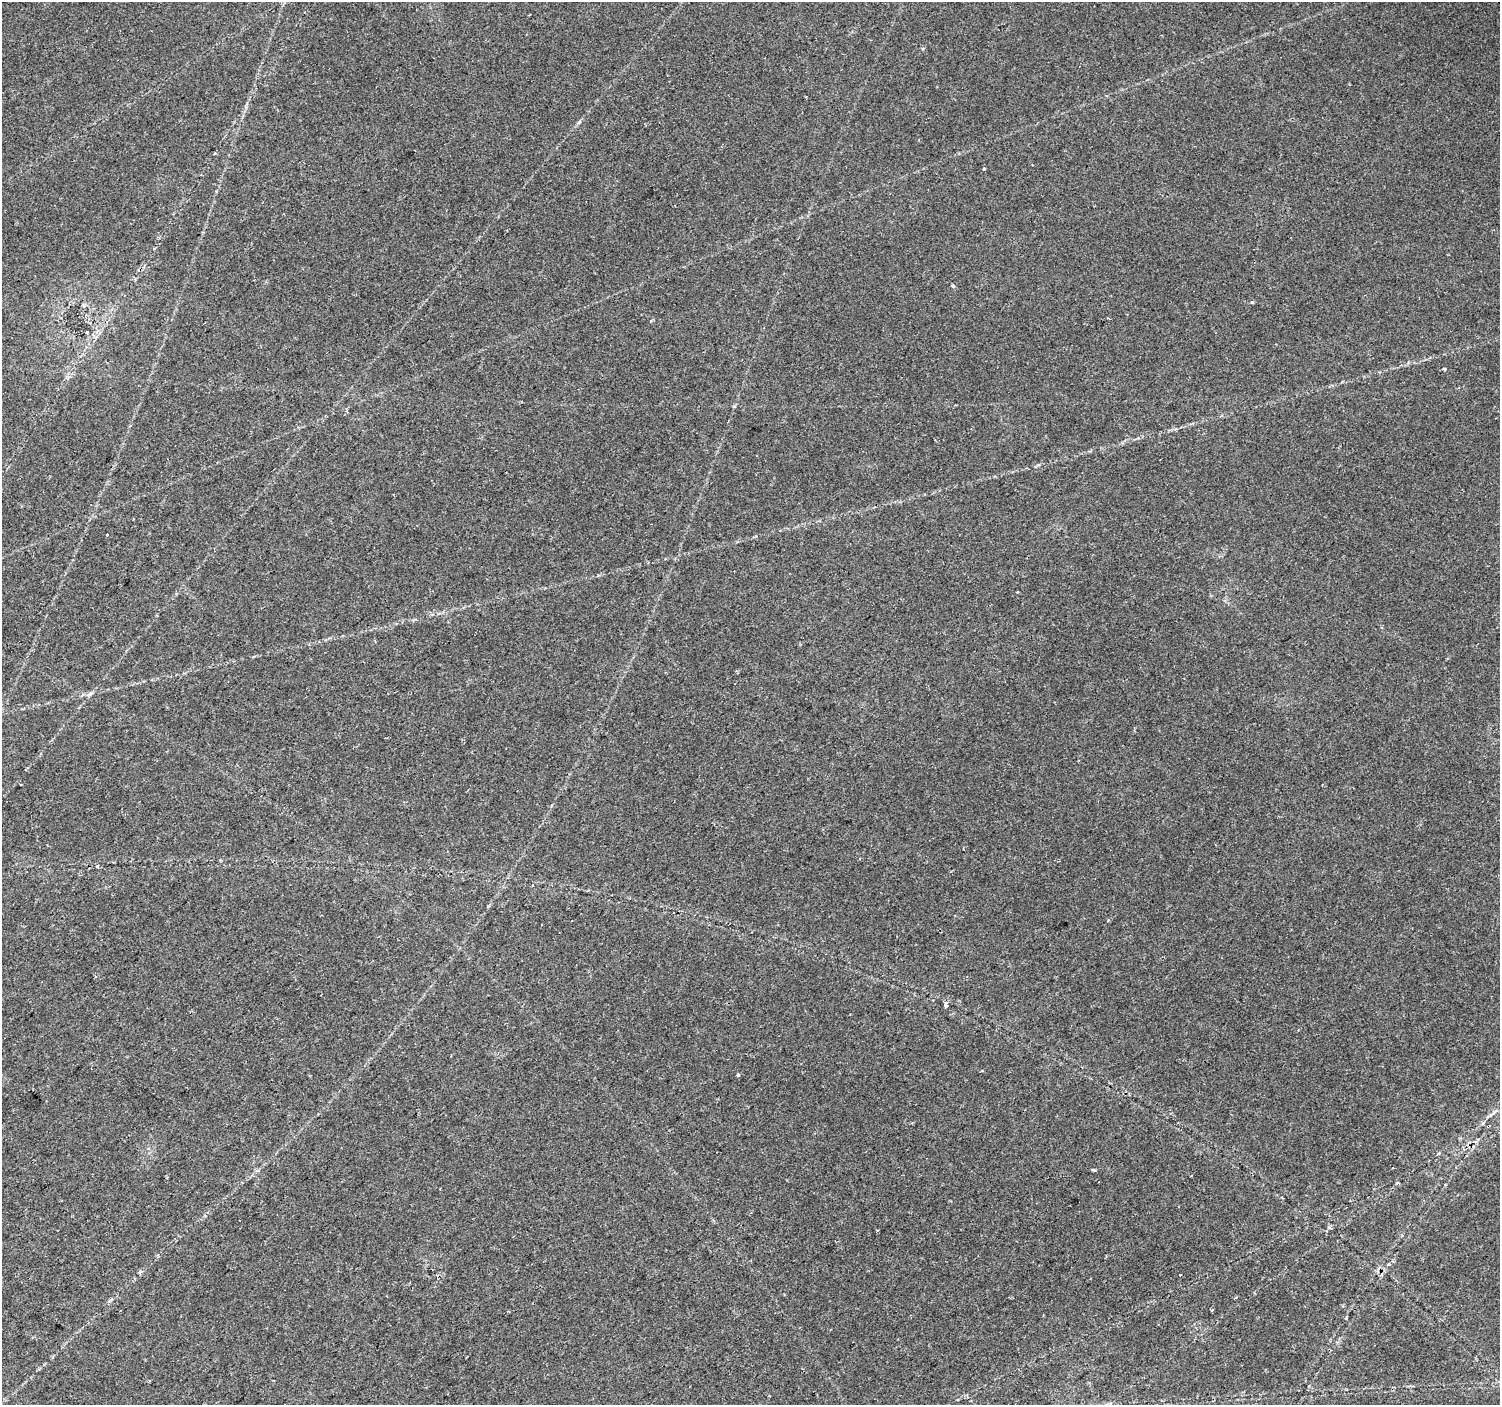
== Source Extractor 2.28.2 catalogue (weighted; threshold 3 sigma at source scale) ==
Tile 7 of 4 x 4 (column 3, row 2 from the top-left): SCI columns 3005-4502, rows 3009-4411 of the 6001 x 5954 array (HDU 1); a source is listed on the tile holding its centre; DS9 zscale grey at full resolution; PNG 1502 x 1407 px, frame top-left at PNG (2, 2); no overlay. Shown black and unused: <1% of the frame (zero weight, under 2 of 3 exposures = <1% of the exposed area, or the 3 px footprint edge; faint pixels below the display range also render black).
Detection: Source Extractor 2.28.2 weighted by HDU 2 'WHT'; one run over the whole footprint, this tile lists its part. Background 0.0407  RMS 0.0037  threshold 0.0164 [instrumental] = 3 sigma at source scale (4.5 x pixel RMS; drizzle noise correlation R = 1.50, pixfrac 1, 0.0396/0.0396 arcsec/px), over >= 5 px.
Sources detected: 17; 1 cosmic-ray / hot-pixel residue — not listed; the other 16 listed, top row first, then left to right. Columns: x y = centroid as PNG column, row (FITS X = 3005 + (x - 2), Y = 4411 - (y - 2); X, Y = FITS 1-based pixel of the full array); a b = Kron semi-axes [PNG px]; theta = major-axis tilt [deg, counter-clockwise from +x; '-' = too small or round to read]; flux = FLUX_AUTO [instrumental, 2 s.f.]
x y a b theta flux
923 48 5 3 - 0.39
984 169 3 3 - 1.1
154 248 5 3 - 0.32
953 286 5 4 - 0.52
1108 318 3 2 - 0.52
1444 369 4 3 - 0.68
107 535 3 3 - 1
1017 592 3 2 - 0.31
90 694 8 4 44 0.81
97 866 4 4 - 0.46
946 1004 6 4 -84 1.2
738 1075 3 3 - 1.9
1092 1169 6 3 -2 0.49
1388 1264 4 4 - 0.32
1180 1275 3 3 - 0.85
1107 1404 7 4 20 0.75
Isophote crosses this tile's border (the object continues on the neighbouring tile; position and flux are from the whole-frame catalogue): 1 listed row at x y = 1107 1404
Unlisted compact peaks at least as high as the median listed source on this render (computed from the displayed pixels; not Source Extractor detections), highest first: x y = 1252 302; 579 122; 1038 465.